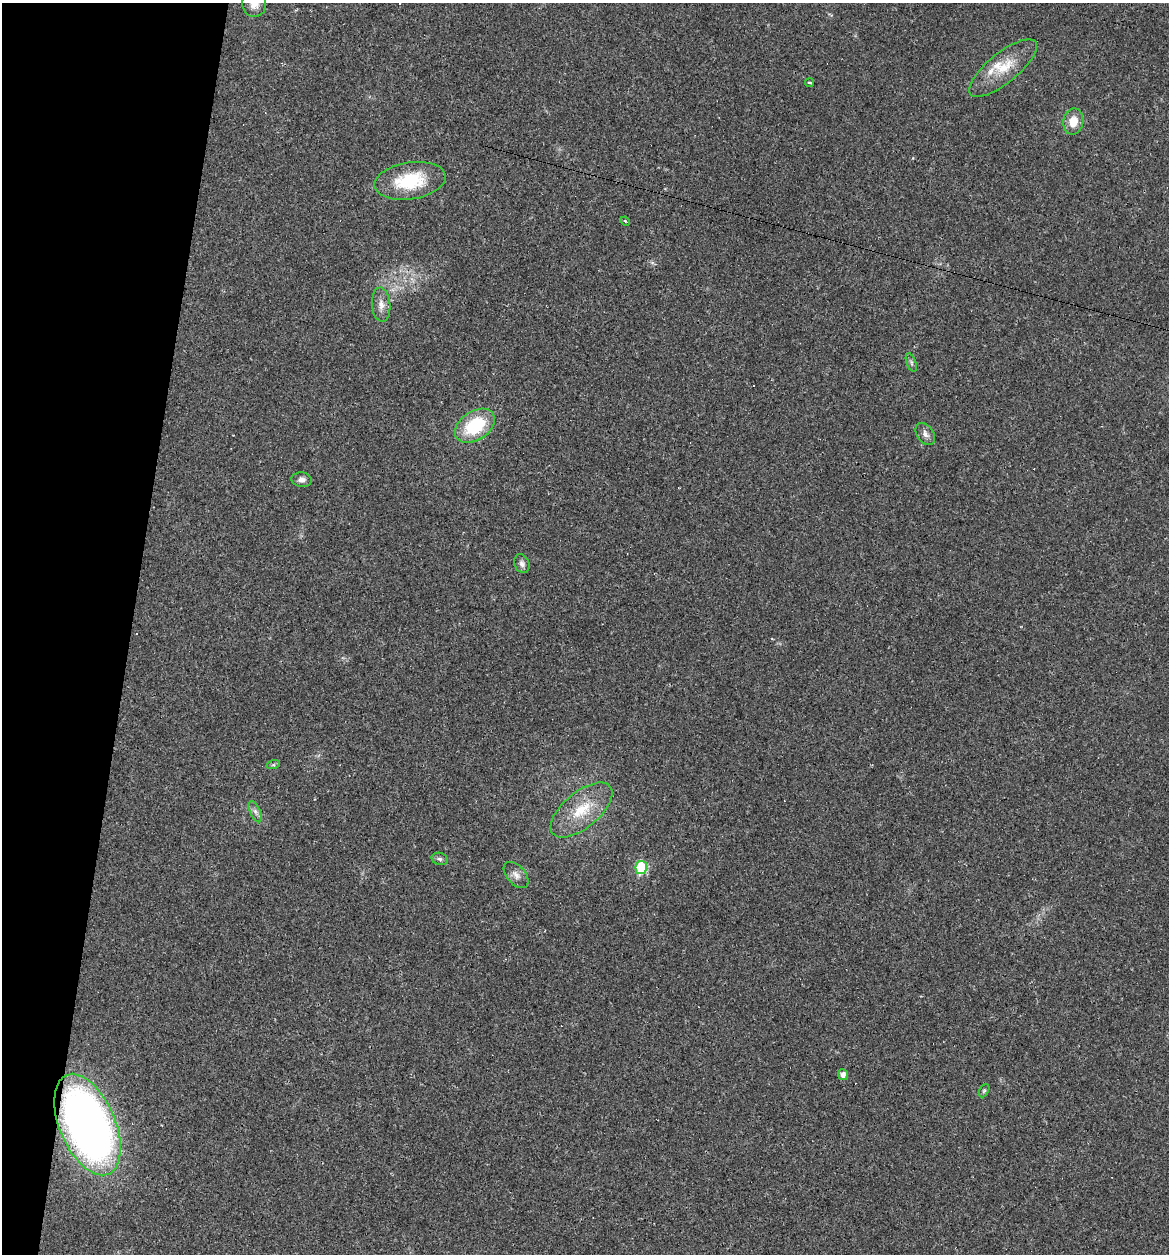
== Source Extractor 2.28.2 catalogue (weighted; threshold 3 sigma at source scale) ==
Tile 9 of 4 x 4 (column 1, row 3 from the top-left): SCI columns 277-1443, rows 1324-2575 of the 5079 x 5086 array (HDU 1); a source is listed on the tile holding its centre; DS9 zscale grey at full resolution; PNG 1171 x 1256 px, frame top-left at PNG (2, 3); each listed source drawn as its Kron ellipse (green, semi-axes under 4 px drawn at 4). Shown black and unused: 11% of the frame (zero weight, under 2 of 3 exposures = <1% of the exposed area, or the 3 px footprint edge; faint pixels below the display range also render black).
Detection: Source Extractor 2.28.2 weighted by HDU 2 'WHT'; one run over the whole footprint, this tile lists its part. Background 0.0227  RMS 0.0044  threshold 0.0197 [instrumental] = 3 sigma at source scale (4.5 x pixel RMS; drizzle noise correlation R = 1.50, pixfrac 1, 0.05/0.05 arcsec/px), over >= 5 px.
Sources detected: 28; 5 cosmic-ray / hot-pixel residue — neither listed nor drawn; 2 inside a brighter listed object's ellipse — not listed separately; the other 21 listed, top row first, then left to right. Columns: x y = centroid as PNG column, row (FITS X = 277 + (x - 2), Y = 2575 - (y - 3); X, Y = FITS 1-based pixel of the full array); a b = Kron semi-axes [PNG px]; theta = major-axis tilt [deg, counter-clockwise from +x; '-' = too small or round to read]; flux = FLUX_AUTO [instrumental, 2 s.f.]
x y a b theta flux
254 4 13 12 - 4
1003 68 42 15 39 13
809 82 4 2 - 0.48
1073 121 13 10 80 6.6
410 181 36 18 9 23
625 221 5 3 - 0.42
381 305 17 9 -85 3.7
911 363 10 4 -69 1
475 426 22 14 33 25
925 434 12 8 -56 2.2
302 480 10 7 -4 2
522 564 9 7 -65 1.6
273 765 7 4 18 0.65
581 810 37 18 40 16
255 812 11 5 -66 1.6
440 859 8 6 -16 1.1
641 868 7 5 80 26
516 875 15 9 -48 2.9
843 1075 5 5 - 2.2
984 1090 7 4 63 0.69
87 1125 54 28 -67 290
Overlapping masked pixels (flux is a lower limit): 1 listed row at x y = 87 1125
Isophote crosses this tile's border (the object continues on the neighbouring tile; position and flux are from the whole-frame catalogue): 1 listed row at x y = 254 4